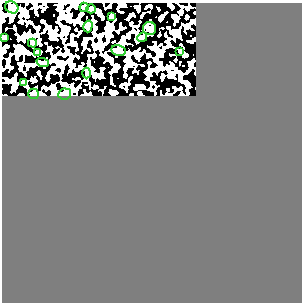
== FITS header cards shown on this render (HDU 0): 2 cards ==
NAXIS1  =                  300
NAXIS2  =                  300

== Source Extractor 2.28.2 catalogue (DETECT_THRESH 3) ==
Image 300 x 300 px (HDU 0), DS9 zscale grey, 1 PNG px = 1 image px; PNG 304 x 304 px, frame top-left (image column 1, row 300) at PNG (2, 3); each listed source drawn as its Kron ellipse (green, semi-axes under 4 px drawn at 4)
Background 0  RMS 0.35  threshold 1.04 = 3 sigma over >= 5 px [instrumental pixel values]
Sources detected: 17; all 17 listed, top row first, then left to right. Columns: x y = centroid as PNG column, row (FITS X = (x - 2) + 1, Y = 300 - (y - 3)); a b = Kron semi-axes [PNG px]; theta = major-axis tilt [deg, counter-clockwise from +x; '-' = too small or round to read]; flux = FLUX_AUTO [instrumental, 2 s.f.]
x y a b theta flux
12 7 7 5 -35 130
84 7 4 4 - 98
91 9 5 4 - 130
111 16 4 4 - 58
88 26 6 4 75 35
149 29 6 6 - 51
5 37 3 3 - 22
142 37 5 4 - 31
32 43 4 4 - 63
118 51 7 5 -13 57
180 51 3 2 - 22
38 52 4 4 - 48
43 63 6 4 -18 27
86 73 5 3 - 24
24 83 3 3 - 30
33 94 5 5 - 110
65 94 6 5 - 46